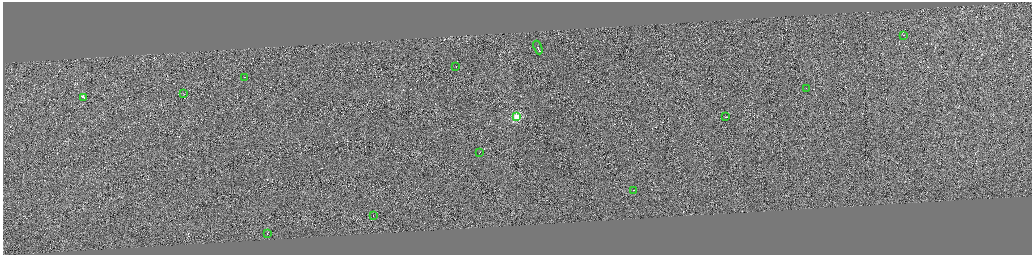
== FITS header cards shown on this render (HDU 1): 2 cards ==
NAXIS1  =                 4117
NAXIS2  =                 1012

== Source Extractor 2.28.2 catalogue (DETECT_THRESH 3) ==
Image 4117 x 1012 px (HDU 1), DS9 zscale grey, zoomed out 1/4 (1 PNG px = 4 x 4 image px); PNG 1034 x 257 px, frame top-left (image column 1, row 1009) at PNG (3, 2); each listed source drawn as its Kron ellipse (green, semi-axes under 4 px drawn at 4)
Background 0.0306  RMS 2.9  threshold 8.85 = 3 sigma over >= 5 px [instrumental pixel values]
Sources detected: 439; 426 cannot appear on this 1/4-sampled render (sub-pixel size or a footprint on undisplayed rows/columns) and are neither listed nor drawn; the other 13 listed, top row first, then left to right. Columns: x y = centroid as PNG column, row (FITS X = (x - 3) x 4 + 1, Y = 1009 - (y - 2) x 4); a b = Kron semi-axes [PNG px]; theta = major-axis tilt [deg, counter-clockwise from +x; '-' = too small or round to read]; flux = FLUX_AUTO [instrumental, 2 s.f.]
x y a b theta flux
904 35 2 1 - 7000
538 47 7 1 -69 43000
456 66 2 1 - 5800
245 77 2 1 - 12000
807 88 2 1 - 7600
184 93 2 1 - 5300
84 97 3 1 - 41000
517 116 2 2 - 99000
726 116 2 1 - 8500
480 152 2 1 - 7800
634 190 2 1 - 11000
374 215 2 1 - 4500
268 233 3 1 - 12000
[426 sub-pixel or undisplayed-footprint detections neither listed nor drawn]